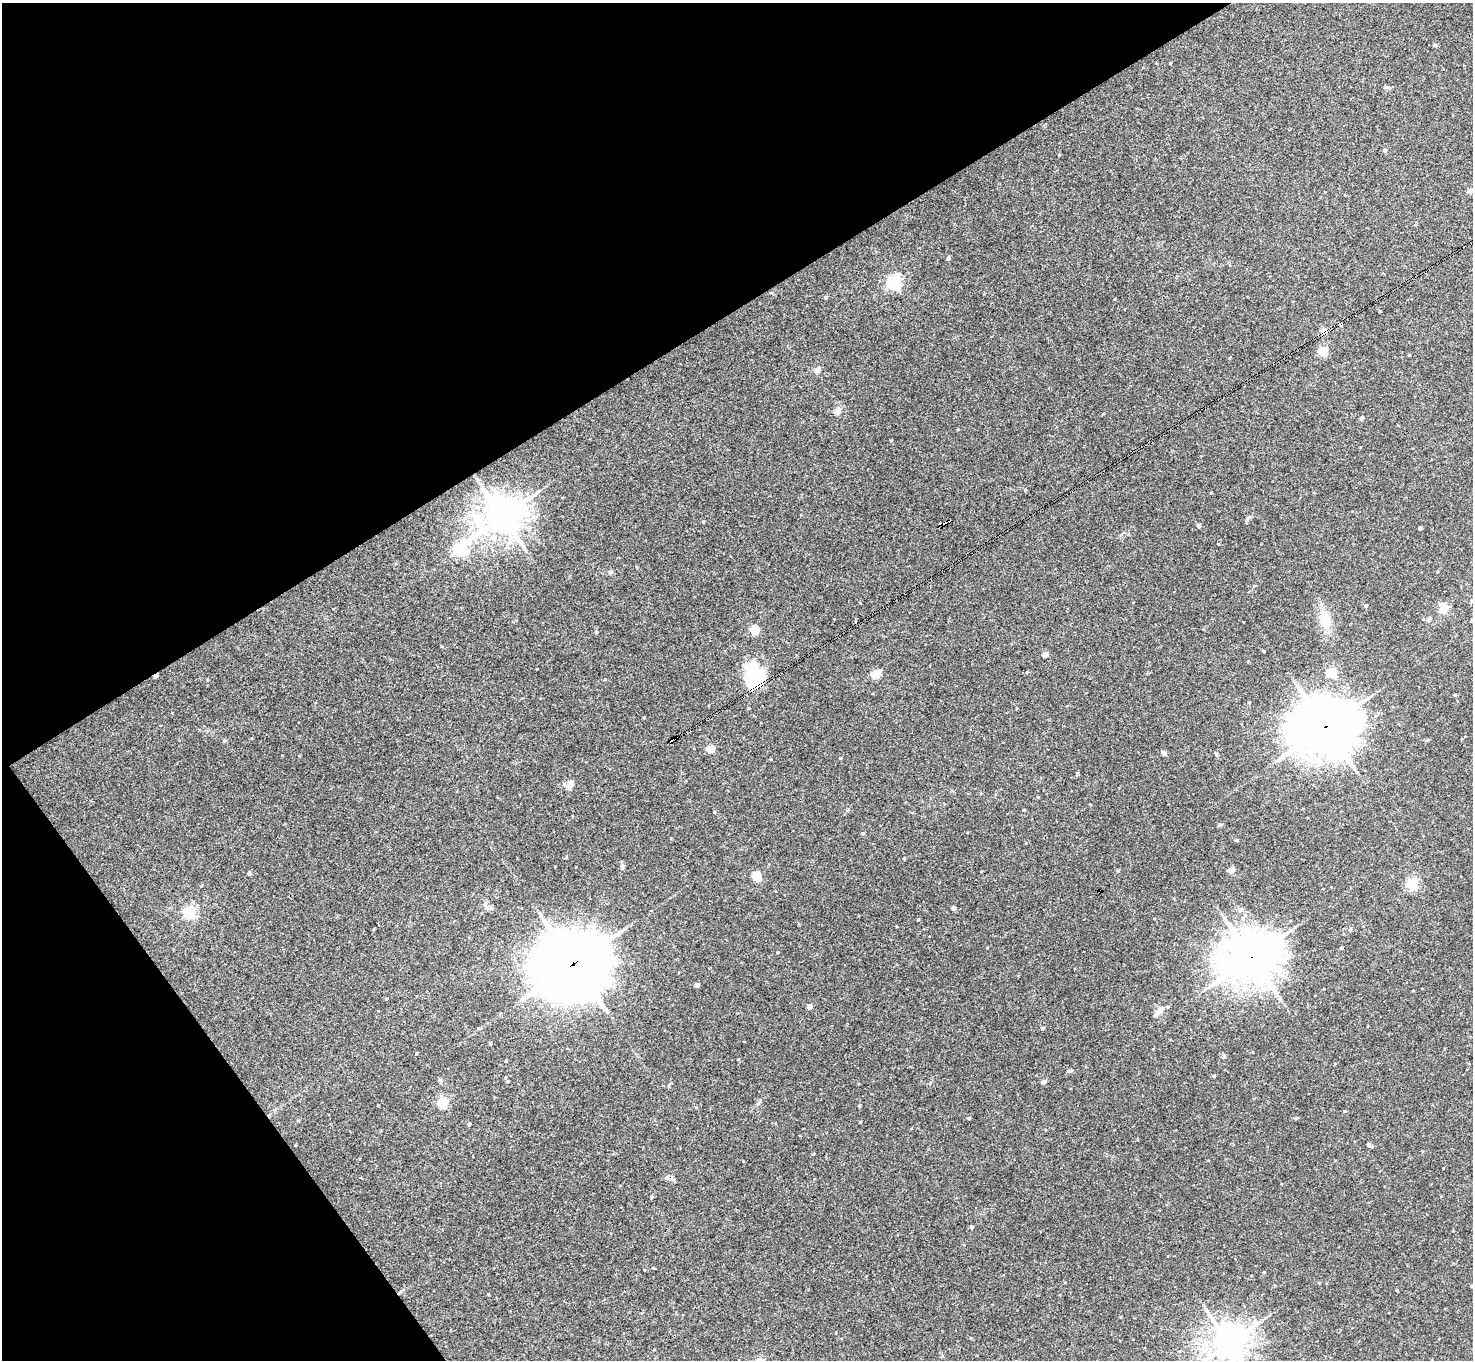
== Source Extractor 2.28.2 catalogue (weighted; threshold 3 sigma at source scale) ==
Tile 5 of 4 x 4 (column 1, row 2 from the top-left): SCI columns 1-1471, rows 2870-4227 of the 5886 x 5878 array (HDU 1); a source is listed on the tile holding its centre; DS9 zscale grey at full resolution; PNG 1475 x 1362 px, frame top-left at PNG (2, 3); no overlay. Shown black and unused: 30% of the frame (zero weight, under 3 of 4 exposures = <1% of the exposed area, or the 3 px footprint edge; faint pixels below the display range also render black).
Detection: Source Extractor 2.28.2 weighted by HDU 2 'WHT'; one run over the whole footprint, this tile lists its part. Background 0.041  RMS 0.0043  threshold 0.0194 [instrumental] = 3 sigma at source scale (4.5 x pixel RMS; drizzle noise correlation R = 1.50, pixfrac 1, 0.05/0.05 arcsec/px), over >= 5 px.
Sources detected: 91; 2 inside a brighter listed object's ellipse — not listed separately; the other 89 listed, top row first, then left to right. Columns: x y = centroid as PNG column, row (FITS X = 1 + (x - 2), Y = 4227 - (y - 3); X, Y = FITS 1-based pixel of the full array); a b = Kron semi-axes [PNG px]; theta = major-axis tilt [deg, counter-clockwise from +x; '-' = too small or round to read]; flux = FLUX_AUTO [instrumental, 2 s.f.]
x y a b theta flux
1435 45 5 4 - 0.74
1170 63 4 2 - 0.3
1385 150 4 4 - 0.89
1059 155 4 3 - 0.32
1472 190 12 6 8 1.8
948 258 4 3 - 1.4
894 282 6 5 - 81
826 297 5 4 - 0.58
1341 324 4 4 - 0.88
1324 331 4 4 - 7.2
1323 351 5 5 - 21
1409 355 3 3 - 0.36
817 370 4 4 - 4.5
837 411 5 4 - 5
1361 418 6 4 -90 0.64
1025 490 4 4 - 0.33
502 516 12 11 - 930
1249 517 8 4 31 0.77
703 522 4 4 - 0.41
945 523 9 3 23 4.5
1199 526 4 4 - 1.6
1420 528 3 3 - 0.93
460 549 8 5 48 77
611 572 5 5 - 0.63
1366 605 4 4 - 0.96
1442 605 8 6 -40 2.1
1442 611 8 6 2 2.2
1325 619 18 11 -71 8.6
1429 620 6 5 - 1.3
1472 620 4 3 - 0.72
755 630 5 5 - 21
596 632 4 4 - 0.59
1263 651 3 3 - 0.44
1045 654 5 4 - 2.3
1027 672 5 3 - 0.32
1332 673 5 5 - 30
876 674 8 4 26 16
754 675 26 20 81 24
156 676 4 3 - 1.9
1249 702 4 3 - 0.3
1326 727 23 19 16 1600
673 739 5 4 - 64
224 740 5 4 - 0.59
711 749 5 4 - 12
840 758 4 2 - 0.31
570 784 10 7 81 1.8
1038 797 3 3 - 0.37
1024 810 3 3 - 0.32
714 812 4 4 - 0.42
1219 825 7 3 0 0.57
862 833 4 4 - 0.61
1237 840 4 3 - 0.46
904 858 3 3 - 0.41
622 866 7 5 89 0.89
1231 870 4 4 - 6.2
249 873 4 4 - 1.1
756 876 5 5 - 18
1412 884 5 5 - 52
953 908 4 4 - 1.8
1241 910 8 6 29 1.4
190 912 6 5 - 71
918 920 4 3 - 0.39
1341 948 3 3 - 0.59
777 953 3 2 - 0.37
1251 957 19 16 19 1400
574 964 27 23 19 2300
697 985 4 4 - 1.6
386 999 4 3 - 0.34
809 1007 4 4 - 3.2
1159 1011 13 6 45 2.1
1042 1028 4 4 - 0.63
490 1043 3 3 - 0.68
1069 1071 6 4 -7 0.65
1214 1076 4 3 - 0.58
440 1080 7 6 - 0.84
508 1081 3 3 - 0.41
1044 1082 4 4 - 2.2
442 1103 5 5 - 37
859 1105 4 3 - 0.48
1345 1111 4 4 - 0.36
969 1118 6 2 -4 0.39
860 1122 3 3 - 0.36
469 1124 4 4 - 0.66
1369 1145 6 3 -27 1.5
669 1177 9 6 -13 1.9
972 1227 4 4 - 0.87
1264 1272 3 3 - 0.38
1472 1286 4 3 - 0.49
1229 1343 12 10 42 690
Overlapping masked pixels (flux is a lower limit): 10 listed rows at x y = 1341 324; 1324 331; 945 523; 754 675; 156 676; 1326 727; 673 739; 1251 957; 574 964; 669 1177
Isophote crosses this tile's border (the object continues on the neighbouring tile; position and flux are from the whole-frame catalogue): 4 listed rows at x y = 1472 190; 1472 620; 1472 1286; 1229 1343
Unlisted compact peaks at least as high as the median listed source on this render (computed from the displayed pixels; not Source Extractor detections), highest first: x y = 1118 871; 1296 1118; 1216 754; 1218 544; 1164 753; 758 1104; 1455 695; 644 717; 207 680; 488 1294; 987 948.